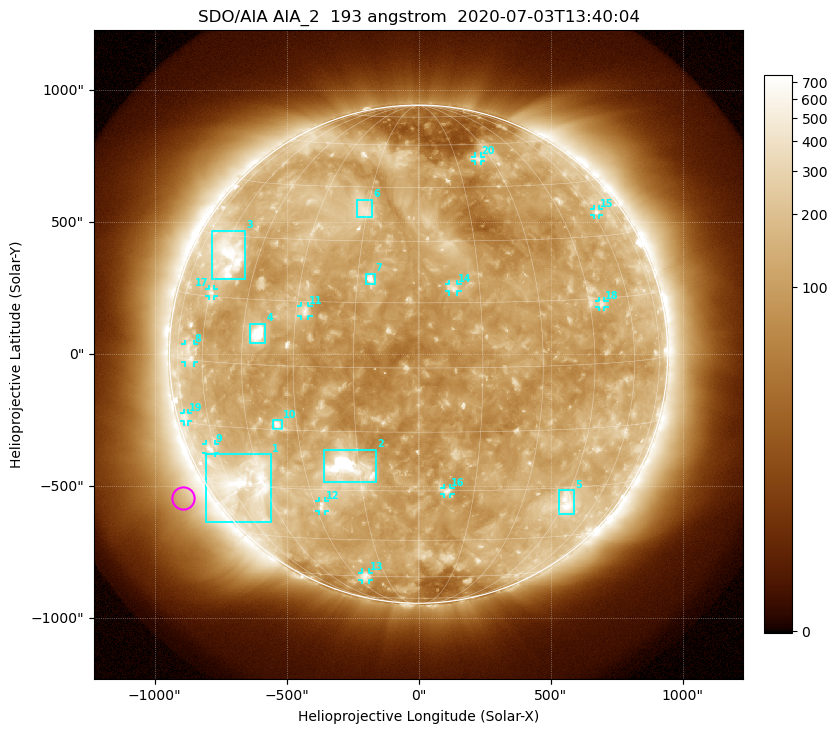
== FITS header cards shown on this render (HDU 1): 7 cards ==
TELESCOP= 'SDO/AIA'
INSTRUME= 'AIA_2'
WAVELNTH=                  193
WAVEUNIT= 'angstrom'
DATE-OBS= '2020-07-03T13:40:04.84'
CTYPE1  = 'HPLN-TAN'
CTYPE2  = 'HPLT-TAN'

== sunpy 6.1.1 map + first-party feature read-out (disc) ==
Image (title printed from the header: SDO/AIA AIA_2  193 angstrom  2020-07-03T13:40:04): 1024 x 1024 px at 2.4 arcsec/px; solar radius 944 arcsec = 393 px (full disc in frame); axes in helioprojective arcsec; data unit not stated in the header (colour bar unlabelled)
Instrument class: DISC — disc imager (sunpy class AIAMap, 193 A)
Bright regions (active regions / flare kernels): reference = the median radial profile (limb darkening/brightening removed); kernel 9 px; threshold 5 sigma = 207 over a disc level ~117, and >= 1.15x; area >= 12 px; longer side >= 9 px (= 22 arcsec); searched inside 0.97 R_sun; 20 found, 20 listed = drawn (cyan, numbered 1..; 12 of them under ~33 arcsec drawn as corner ticks so the feature stays visible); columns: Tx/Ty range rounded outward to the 5 arcsec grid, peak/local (2 s.f.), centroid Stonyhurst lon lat
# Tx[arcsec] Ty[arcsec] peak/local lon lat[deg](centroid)
1 -805..-560 -635..-380 6.2 -52 -29
2 -360..-160 -485..-360 14 -18 -24
3 -785..-655 280..470 6.2 -57 +25
4 -640..-580 40..115 16 -40 +7
5 530..590 -605..-515 5.1 +46 -34
6 -235..-175 520..585 3.7 -16 +38
7 -200..-165 265..305 7.2 -12 +21
8 -885..-850 -30..40 3.1 -67 +1
9 -805..-770 -375..-340 4.2 -63 -21
10 -555..-515 -285..-250 5.3 -35 -14
11 -445..-415 145..185 4.3 -28 +13
12 -380..-355 -595..-555 4.1 -28 -35
13 -215..-190 -855..-825 3.3 -25 -60
14 115..150 235..265 4.3 +8 +18
15 665..685 525..550 3.3 +62 +36
16 95..120 -530..-505 3.8 +8 -30
17 -795..-775 220..250 3.1 -60 +16
18 685..705 180..205 3.4 +49 +14
19 -890..-870 -255..-220 2.5 -73 -14
20 210..235 730..750 2.8 +24 +54
Off-limb structures (1.02-1.3 R_sun): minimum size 162 px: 4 found; the strongest spans PA ~95..145 deg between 1.04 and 1.3 R_sun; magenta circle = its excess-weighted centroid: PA ~120 deg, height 1.11 R_sun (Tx ~-895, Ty ~-545 arcsec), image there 2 x the reference